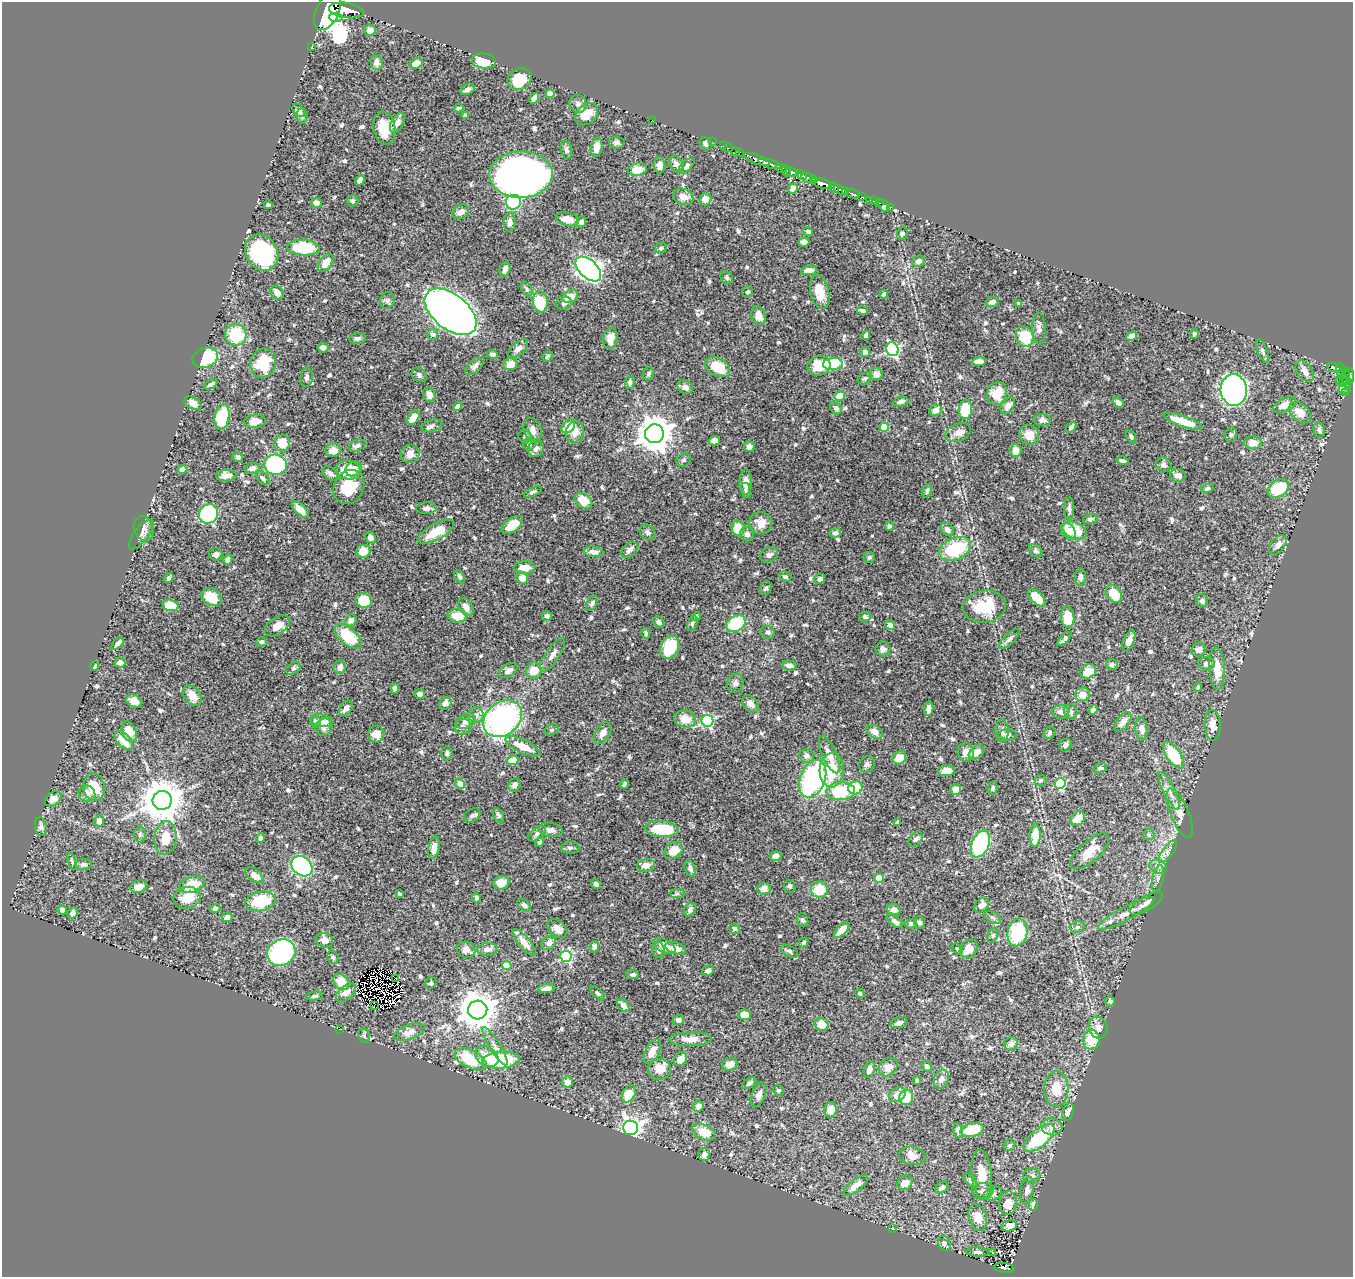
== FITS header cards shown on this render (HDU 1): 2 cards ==
NAXIS1  =                 1351
NAXIS2  =                 1275

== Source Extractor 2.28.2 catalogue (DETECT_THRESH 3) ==
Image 1351 x 1275 px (HDU 1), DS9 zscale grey, 1 PNG px = 1 image px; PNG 1355 x 1279 px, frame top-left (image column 1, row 1275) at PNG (2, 2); each listed source drawn as its Kron ellipse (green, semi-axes under 4 px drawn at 4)
Background 0.669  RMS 0.015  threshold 0.0435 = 3 sigma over >= 5 px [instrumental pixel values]
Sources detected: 705; of the 705, the 500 brightest by FLUX_AUTO listed and drawn (205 fainter detections omitted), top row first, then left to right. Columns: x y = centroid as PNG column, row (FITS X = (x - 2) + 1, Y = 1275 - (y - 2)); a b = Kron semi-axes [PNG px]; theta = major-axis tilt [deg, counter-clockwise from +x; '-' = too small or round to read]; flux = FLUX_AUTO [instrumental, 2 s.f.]
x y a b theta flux
346 10 17 7 -8 3200
328 11 20 11 65 7200
336 17 6 4 -3 400
370 30 6 5 - 7.9
312 46 3 2 - 7.9
484 61 12 7 -6 25
376 62 7 6 - 5.4
416 63 7 5 26 10
520 79 12 10 26 29
467 89 7 5 27 3.6
550 94 4 4 - 14
534 98 6 4 60 5.6
578 104 9 8 - 4
459 108 5 3 - 2
299 110 8 5 -49 3.3
587 114 13 9 44 17
465 115 4 4 - 1.8
302 116 8 5 -81 2.1
652 120 2 2 - 17
397 123 10 6 61 5.9
384 128 17 11 -81 25
712 142 2 2 - 9.8
617 143 8 6 -2 3.6
706 144 7 5 -51 3.5
723 146 2 2 - 11
597 147 10 5 80 6.3
729 148 2 2 - 7.4
566 150 9 5 -77 3.1
735 151 2 2 - 14
739 152 3 3 - 35
757 159 14 4 -21 1300
677 164 9 6 -57 6.6
770 164 12 3 -18 890
660 165 8 5 -89 6.7
687 166 10 5 43 2.8
781 168 6 3 -17 91
638 170 10 6 11 14
786 171 6 3 -66 150
792 172 7 3 -17 560
521 174 32 23 2 670
801 175 6 3 -23 310
808 178 7 4 -19 300
813 179 4 3 - 110
360 180 5 4 - 5.6
821 183 11 4 -15 1700
793 188 5 4 - 7.3
834 188 6 4 -49 490
841 190 7 4 -18 690
845 191 3 2 - 210
852 194 7 3 -17 210
683 197 11 8 -21 7.7
861 197 3 2 - 65
705 199 6 6 - 10
869 200 3 3 - 53
352 201 6 5 - 1.9
874 201 2 2 - 8.2
513 202 7 7 - 83
316 203 5 5 - 5.3
880 203 3 2 - 20
268 205 4 3 - 2.2
884 206 7 5 -58 3.1
890 207 3 3 - 23
461 212 8 7 - 4.5
568 219 12 6 -14 10
510 222 9 6 86 4.9
581 222 5 5 - 3.4
808 232 5 4 - 2.6
902 234 6 5 - 1.9
804 242 5 4 - 3.8
303 248 16 7 -4 46
661 248 6 5 - 2.3
262 253 19 15 -60 130
918 261 6 5 - 4.7
326 263 10 6 54 9.5
505 269 7 5 74 4.7
588 269 15 9 -43 450
809 270 8 4 10 6.3
727 278 6 5 - 2
526 289 8 5 -60 2.3
748 292 5 5 - 2.3
820 292 17 9 -77 15
277 293 7 6 - 7.9
884 294 4 3 - 2.1
570 296 8 6 28 12
387 300 8 7 - 2.9
540 302 10 7 -82 36
992 302 6 5 - 4.6
564 303 8 6 12 2.5
1019 304 4 3 - 3.3
862 310 6 4 -9 2.4
451 312 30 17 -38 1400
758 316 9 6 -72 9.6
1039 329 16 6 -88 4.9
432 334 6 5 - 2.9
1194 334 5 4 - 1.8
236 335 11 10 - 42
866 336 4 3 - 2.9
1132 336 6 4 29 5
1025 337 10 8 -66 33
357 338 8 5 6 2.8
610 339 10 7 78 11
323 348 5 5 - 3.8
518 349 12 6 42 5.1
892 349 7 6 - 150
1262 351 12 5 -69 2.9
865 352 5 5 - 4.4
492 354 5 4 - 3.2
547 356 5 4 - 2.1
205 358 13 9 21 56
979 361 7 4 2 7.4
263 363 15 12 70 40
510 364 7 6 - 9.9
833 364 10 6 3 39
475 366 12 5 40 3.8
819 366 11 9 16 26
718 367 13 9 -29 28
1334 368 8 3 -21 210
1341 370 7 3 -83 210
1305 371 12 7 -56 5.7
648 374 7 5 66 2
876 374 6 6 - 5.8
419 375 8 6 -43 2.8
1350 375 7 4 -80 440
1346 376 8 3 88 150
307 377 10 6 82 3.3
864 378 7 5 33 2.2
1339 381 2 2 - 10
1347 381 7 3 -70 120
630 382 6 5 - 2.8
1343 382 4 3 - 87
211 384 7 3 33 2.1
685 387 8 6 -35 5.6
1345 389 6 5 - 52
1234 390 16 13 -85 360
997 393 12 10 67 21
1345 393 3 2 - 14
429 395 7 6 - 7
840 396 5 4 - 16
901 402 8 4 12 3.3
193 403 9 6 -32 6.8
1118 403 6 4 -39 4.2
1285 405 12 6 26 9.9
458 406 5 4 - 3.9
1008 406 9 6 53 5.8
836 408 7 5 -50 2.3
965 409 10 6 82 33
936 411 6 5 - 7.5
1300 413 13 8 -44 11
222 417 13 7 80 58
414 417 8 5 59 14
1042 420 9 6 -9 4
255 421 11 6 4 8.8
1183 421 20 5 -19 23
432 426 10 6 17 3.3
568 426 8 5 45 16
884 427 4 4 - 30
1071 427 6 4 50 2.3
533 430 12 8 -73 6.7
1319 430 8 6 -79 3.2
575 432 11 9 78 9.8
958 433 13 9 21 6.9
654 434 9 9 - 2100
1029 435 10 9 - 13
1231 435 7 6 - 2.1
525 436 7 6 - 3.3
1131 437 7 4 -68 2
714 441 5 4 - 7.3
282 443 8 8 - 16
1253 443 9 6 -4 11
529 444 6 6 - 2.4
357 445 9 5 21 3.6
749 447 6 5 - 4.4
536 448 9 7 68 4.5
333 450 8 6 9 9.1
1016 451 6 5 - 11
410 454 9 9 - 9.3
238 457 5 5 - 3.2
684 460 7 6 - 2
1123 461 6 3 -13 2.4
275 465 11 10 - 110
1164 465 8 7 - 2.7
252 468 8 5 11 4
182 469 5 4 - 6
354 469 8 7 - 9.4
348 470 12 9 -14 22
330 474 9 6 -37 4.3
1178 475 8 6 -9 6.4
226 476 10 5 5 6.6
263 478 8 5 -45 2.3
746 482 12 6 90 7.3
349 487 18 15 63 30
1207 488 6 4 20 2.2
1278 488 11 8 30 48
746 490 8 5 -76 2.5
927 491 7 4 76 1.9
533 492 9 3 24 1.8
583 501 10 7 -36 17
427 508 10 6 3 4.1
1069 508 11 5 -89 2.8
300 509 11 5 -45 8.7
208 514 10 9 - 130
1090 519 7 5 13 2.7
761 523 11 11 - 9.7
512 525 12 6 35 18
889 526 4 4 - 1.8
144 528 12 9 -71 5.7
738 528 8 6 -82 16
947 529 7 5 -45 4.3
1068 531 9 6 -54 13
1075 531 12 8 -23 25
436 532 20 8 29 23
648 532 8 7 - 3.1
835 533 6 4 11 2.6
141 534 18 7 52 5.5
747 534 7 7 - 4.2
370 538 6 5 - 5
1278 545 11 7 51 4.9
955 549 17 11 23 52
630 550 10 6 44 3.9
363 551 7 6 - 13
1035 551 8 5 -42 2.1
594 552 9 5 -6 5.4
216 555 6 6 - 3.7
769 555 9 7 27 3.4
869 558 5 5 - 2.1
228 559 5 4 - 3.3
524 567 10 6 0 11
460 577 7 4 -60 2.7
785 577 6 5 - 2.1
1080 577 8 6 89 3.3
169 578 5 4 - 2.6
522 578 6 5 - 11
820 579 5 4 - 3.1
766 588 7 5 63 2.7
1114 594 10 7 -56 25
211 597 11 8 -32 24
1037 598 11 5 -46 22
364 601 8 7 - 33
1202 601 6 6 - 3
592 603 8 5 57 2.5
171 605 8 5 -15 18
466 607 10 6 -60 6.1
985 607 21 16 8 41
457 616 9 6 -5 21
547 616 5 4 - 2.4
696 616 4 4 - 1.9
865 617 6 5 - 2.5
1068 617 11 6 -86 25
351 620 6 5 - 4.5
659 622 6 5 - 3.9
692 624 8 4 68 2.2
736 624 10 8 33 48
890 625 5 4 - 9.2
277 626 14 8 35 10
768 632 7 6 - 2.6
646 633 5 4 - 2.1
348 636 16 8 -40 39
1009 639 13 5 44 3.4
1064 639 9 4 46 2.7
1129 641 11 5 67 6.3
261 642 5 4 - 2.3
118 644 8 4 46 2.9
670 647 12 9 67 36
883 649 7 7 - 3.4
1199 650 7 6 - 4
553 655 20 6 55 6.7
120 663 5 5 - 3.9
1112 664 6 5 - 2.9
1206 664 8 6 1 2.9
789 665 7 5 -6 4.5
95 666 4 3 - 2.6
340 667 7 6 - 4.8
293 668 8 5 38 2.1
1217 669 21 7 -87 17
508 671 10 6 31 4.1
534 671 8 8 - 14
1088 671 8 6 34 16
735 683 9 8 - 3.6
1198 687 4 3 - 1.8
395 689 5 4 - 2.4
419 694 5 4 - 3.6
1082 694 7 7 - 8.8
192 696 11 8 -54 9.7
134 701 8 6 -29 7.5
445 703 7 5 47 4.4
750 704 9 7 -48 5.6
346 708 8 5 52 5.4
929 709 7 4 83 5.5
1093 710 5 4 - 3.4
1061 712 9 7 6 5.4
1071 712 8 6 -65 2.6
476 715 8 7 - 3.6
503 719 21 16 40 240
685 719 11 8 -11 13
315 721 6 5 - 2.8
322 721 11 6 -9 11
466 721 10 7 25 5.9
707 721 6 6 - 130
1123 722 11 6 51 7.7
1213 725 15 8 -87 9.5
324 727 9 8 - 5.7
463 727 8 8 - 4.7
1141 729 11 6 -84 5.8
552 730 7 5 27 1.8
1002 731 11 6 -87 3.4
129 732 11 7 -65 15
874 732 9 6 -33 7.5
603 733 12 7 57 6
1050 733 6 5 - 2.2
376 734 8 8 - 11
1008 735 9 5 -3 3
124 740 12 6 -45 15
1065 745 7 6 - 3.2
523 746 19 6 -25 18
966 752 9 8 - 8.2
976 752 9 6 42 7.7
447 753 6 5 - 2.2
829 754 20 7 -66 11
1174 755 15 7 -55 45
806 756 7 6 - 3.7
899 758 7 6 - 10
513 760 5 5 - 17
867 764 9 7 49 3
1100 768 6 5 - 2.1
832 770 17 12 86 32
946 771 8 5 3 6.2
813 779 19 12 68 170
1040 780 6 5 - 1.8
1060 783 5 5 - 80
460 784 5 4 - 15
624 784 5 3 - 2
514 785 7 6 - 4.6
94 787 14 10 -82 24
855 788 7 6 - 33
992 788 6 5 - 2.6
956 790 5 5 - 8.2
841 791 14 9 4 47
1169 791 21 6 -64 7.3
87 794 9 8 - 7
53 799 9 6 37 6.4
162 800 9 9 - 3000
1180 813 26 9 -68 12
472 815 9 6 39 2.5
498 815 8 5 -59 2.3
1078 818 8 6 46 13
99 821 6 5 - 6
897 822 4 3 - 1.9
41 827 9 6 -80 3.1
662 829 17 8 -4 42
551 830 12 7 -8 5.6
537 833 11 5 37 3.4
140 834 8 6 89 2.1
1035 835 11 5 88 15
1149 835 6 5 - 1.8
165 838 17 11 84 19
261 838 5 4 - 2.8
916 839 8 5 46 2.8
540 842 5 4 - 1.9
980 844 14 8 67 110
434 847 11 5 80 8
570 848 9 5 1 2.6
674 850 10 7 39 14
1090 851 24 10 42 15
1168 852 13 5 53 4.4
776 856 6 4 22 7.4
72 861 9 4 -71 1.8
83 864 8 5 -2 2.9
646 865 9 6 15 8.7
302 866 11 9 -41 160
1158 867 9 7 -25 3.9
690 868 9 5 -73 3.5
254 875 11 6 -38 8.6
879 878 4 4 - 26
1158 878 13 5 77 3.2
501 883 8 6 16 11
596 884 5 4 - 2.1
192 885 13 7 19 23
790 886 6 5 - 2.1
139 887 9 6 16 7
764 889 6 6 - 5.8
819 890 8 8 - 24
399 894 4 3 - 1.8
677 894 7 4 1 1.9
187 898 14 10 14 18
476 898 5 4 - 2.1
261 901 15 9 11 40
1146 903 19 7 31 6.8
524 905 7 5 -39 2.5
982 905 8 6 43 6.3
215 908 5 4 - 2.7
62 910 5 4 - 3.1
690 910 7 5 64 3.7
894 910 7 5 -19 7.2
73 913 6 5 - 3.3
1126 913 32 7 28 12
227 917 5 4 - 4.2
993 918 9 5 -30 2.5
803 920 7 5 -69 2.4
895 921 9 5 -37 3.7
919 923 6 5 - 2.7
911 924 6 4 22 2.4
1077 927 7 5 20 2.1
557 929 11 7 -41 7
734 929 5 5 - 2
842 930 9 4 44 11
1018 932 14 10 78 53
993 935 7 5 70 1.8
324 940 9 7 -15 7
524 942 16 6 -50 9.9
804 942 5 4 - 1.9
549 943 8 6 46 4.4
665 946 12 6 -29 13
594 947 6 4 82 3.1
675 948 10 6 -17 8.8
487 949 10 6 3 5.2
957 949 6 4 -49 1.8
969 949 10 8 49 10
466 950 9 8 - 7.4
658 950 8 6 -77 2.5
789 951 9 5 -32 2.2
281 952 14 13 - 150
566 956 6 5 - 98
333 957 7 5 -73 2.1
507 965 4 4 - 19
708 971 6 5 - 3.8
633 974 6 4 0 2.9
396 979 3 2 - 1.8
341 982 9 6 -46 19
431 983 6 5 - 1.9
547 988 9 4 9 4.8
346 993 11 6 38 7.9
598 993 9 4 -43 2
860 993 5 4 - 2.1
314 996 8 4 11 2.3
1110 1001 5 5 - 2.1
374 1005 2 2 - 260
623 1005 7 5 -52 5.3
478 1010 9 9 - 2200
745 1015 6 5 - 13
678 1020 5 5 - 5.8
899 1023 9 5 16 3.1
821 1024 7 6 - 13
1098 1027 11 9 -67 7.5
339 1029 2 2 - 5.9
409 1032 15 7 19 7.9
364 1036 7 5 -70 2.1
690 1039 21 7 1 9.8
1091 1040 10 9 - 23
1011 1044 7 6 - 5
495 1046 22 5 -58 6.6
652 1051 13 7 63 8.9
487 1056 13 9 -36 16
470 1059 17 9 -25 44
681 1059 7 6 - 12
501 1060 19 8 4 74
730 1065 8 6 20 9.4
927 1066 6 4 -41 2.9
888 1067 10 8 42 7.8
660 1069 11 10 - 12
869 1070 8 5 72 4.5
941 1079 10 7 67 5.2
917 1080 4 4 - 1.9
568 1082 5 5 - 7.2
749 1083 8 4 33 2.3
1056 1089 18 12 89 20
778 1090 5 5 - 1.8
629 1094 9 6 61 22
759 1095 13 6 67 4.8
897 1095 9 6 31 5.8
906 1097 7 7 - 25
698 1106 6 5 - 5.1
830 1110 7 6 - 11
1068 1112 9 5 71 5.3
1052 1127 10 8 -9 6.9
630 1128 7 7 - 600
958 1130 7 5 -79 4.9
972 1130 12 6 11 29
704 1132 12 7 -24 17
1039 1138 19 8 39 60
1010 1145 6 5 - 1.8
704 1154 6 6 - 3.8
912 1156 13 9 -9 6.6
982 1175 25 10 -84 22
1032 1176 8 7 - 3.9
971 1181 9 4 -51 2.8
905 1183 8 7 - 7.5
856 1185 15 5 38 7.3
942 1187 7 5 35 3.5
1027 1190 14 6 79 5.1
983 1191 11 8 3 4.5
993 1193 9 6 24 3.6
1008 1203 12 8 86 13
1033 1205 6 4 75 5.3
978 1217 13 9 -74 14
1009 1226 7 5 13 12
893 1229 2 2 - 6
944 1243 8 6 -65 2.8
977 1252 12 4 -3 2.7
993 1253 3 3 - 3.3
1004 1268 10 5 -7 110
At the frame edge (FLAGS 8, measured only in part): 1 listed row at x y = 1350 375
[205 fainter detections neither listed nor drawn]